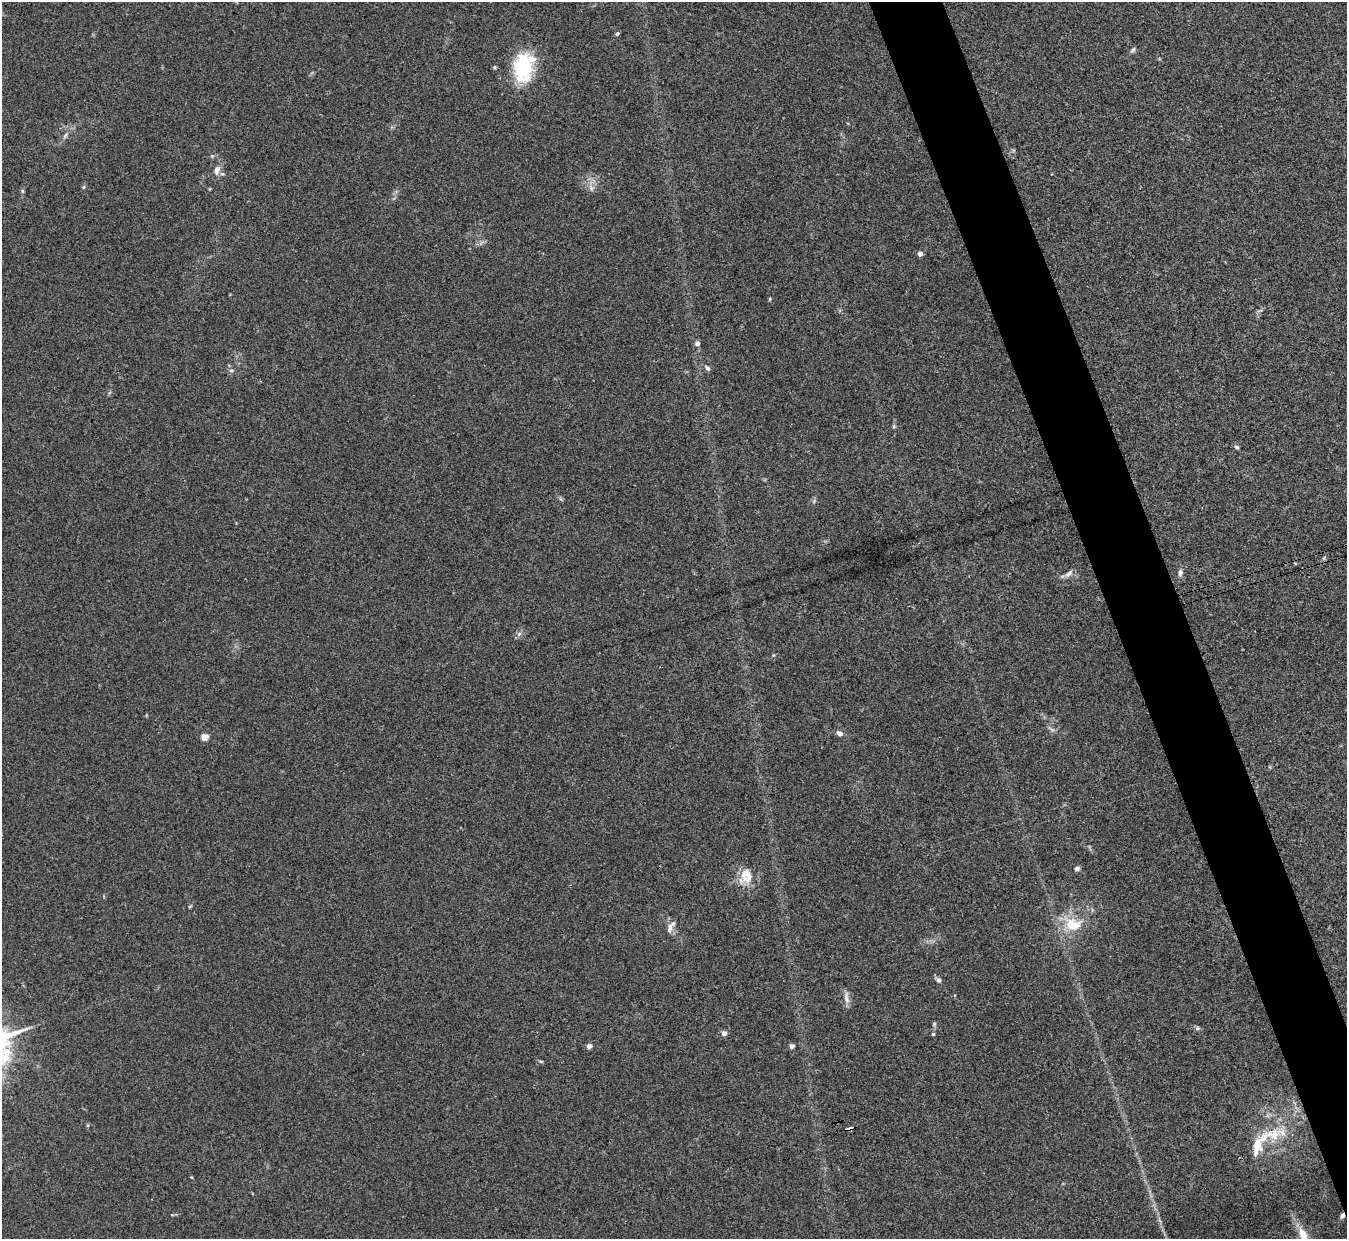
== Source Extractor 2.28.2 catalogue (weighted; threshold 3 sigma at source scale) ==
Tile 6 of 4 x 4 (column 2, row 2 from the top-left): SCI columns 1355-2699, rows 2632-3868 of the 5402 x 5386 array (HDU 1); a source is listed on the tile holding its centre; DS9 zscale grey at full resolution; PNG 1349 x 1241 px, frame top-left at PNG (2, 2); no overlay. Shown black and unused: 5% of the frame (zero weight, under 3 of 4 exposures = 1% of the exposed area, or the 3 px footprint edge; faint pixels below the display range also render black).
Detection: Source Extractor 2.28.2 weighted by HDU 2 'WHT'; one run over the whole footprint, this tile lists its part. Background 0.0565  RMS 0.0051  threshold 0.0227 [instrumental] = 3 sigma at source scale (4.5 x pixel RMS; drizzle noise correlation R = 1.50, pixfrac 1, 0.05/0.05 arcsec/px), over >= 5 px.
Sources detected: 42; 1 inside a brighter listed object's ellipse — not listed separately; the other 41 listed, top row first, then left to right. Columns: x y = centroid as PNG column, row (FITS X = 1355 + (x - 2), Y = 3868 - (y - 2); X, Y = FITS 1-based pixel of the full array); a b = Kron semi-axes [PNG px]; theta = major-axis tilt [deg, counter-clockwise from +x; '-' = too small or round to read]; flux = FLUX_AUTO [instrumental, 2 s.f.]
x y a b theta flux
617 34 5 4 - 0.83
1133 50 9 5 52 1
495 67 5 4 - 0.72
524 67 37 24 80 30
65 135 10 5 49 1.5
212 156 6 5 - 0.82
217 170 14 8 71 3.3
84 187 6 3 70 0.61
591 188 10 7 -59 2.4
22 191 6 4 -90 0.72
920 254 4 4 - 2.7
697 343 5 5 - 1.9
707 368 8 5 -47 1.3
231 370 6 4 1 0.83
894 426 5 5 - 0.74
1237 447 6 5 - 1.1
1324 558 6 4 72 0.68
1180 572 9 6 76 1.7
1068 574 14 6 41 2.2
519 634 8 5 45 1.3
839 733 8 6 -32 1.9
205 737 9 8 - 2.6
1077 868 6 5 - 1.4
746 873 23 16 -61 9.3
190 906 6 3 19 0.51
1073 924 27 19 -4 15
670 926 17 7 84 3.3
939 980 7 6 - 1.2
846 997 18 6 -83 2.7
934 1024 6 5 - 0.75
1197 1028 6 5 - 0.92
724 1033 5 5 - 2.5
933 1034 4 4 - 0.62
589 1046 4 4 - 3.6
792 1046 6 6 - 1.2
541 1061 7 3 -9 0.65
849 1128 6 3 17 17
1258 1144 48 15 54 19
191 1177 4 3 - 0.47
1342 1216 7 5 68 1.4
1304 1236 34 10 -61 10
Overlapping masked pixels (flux is a lower limit): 2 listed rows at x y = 849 1128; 1342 1216
Isophote crosses this tile's border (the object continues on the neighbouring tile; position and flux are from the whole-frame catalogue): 1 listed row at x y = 1304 1236